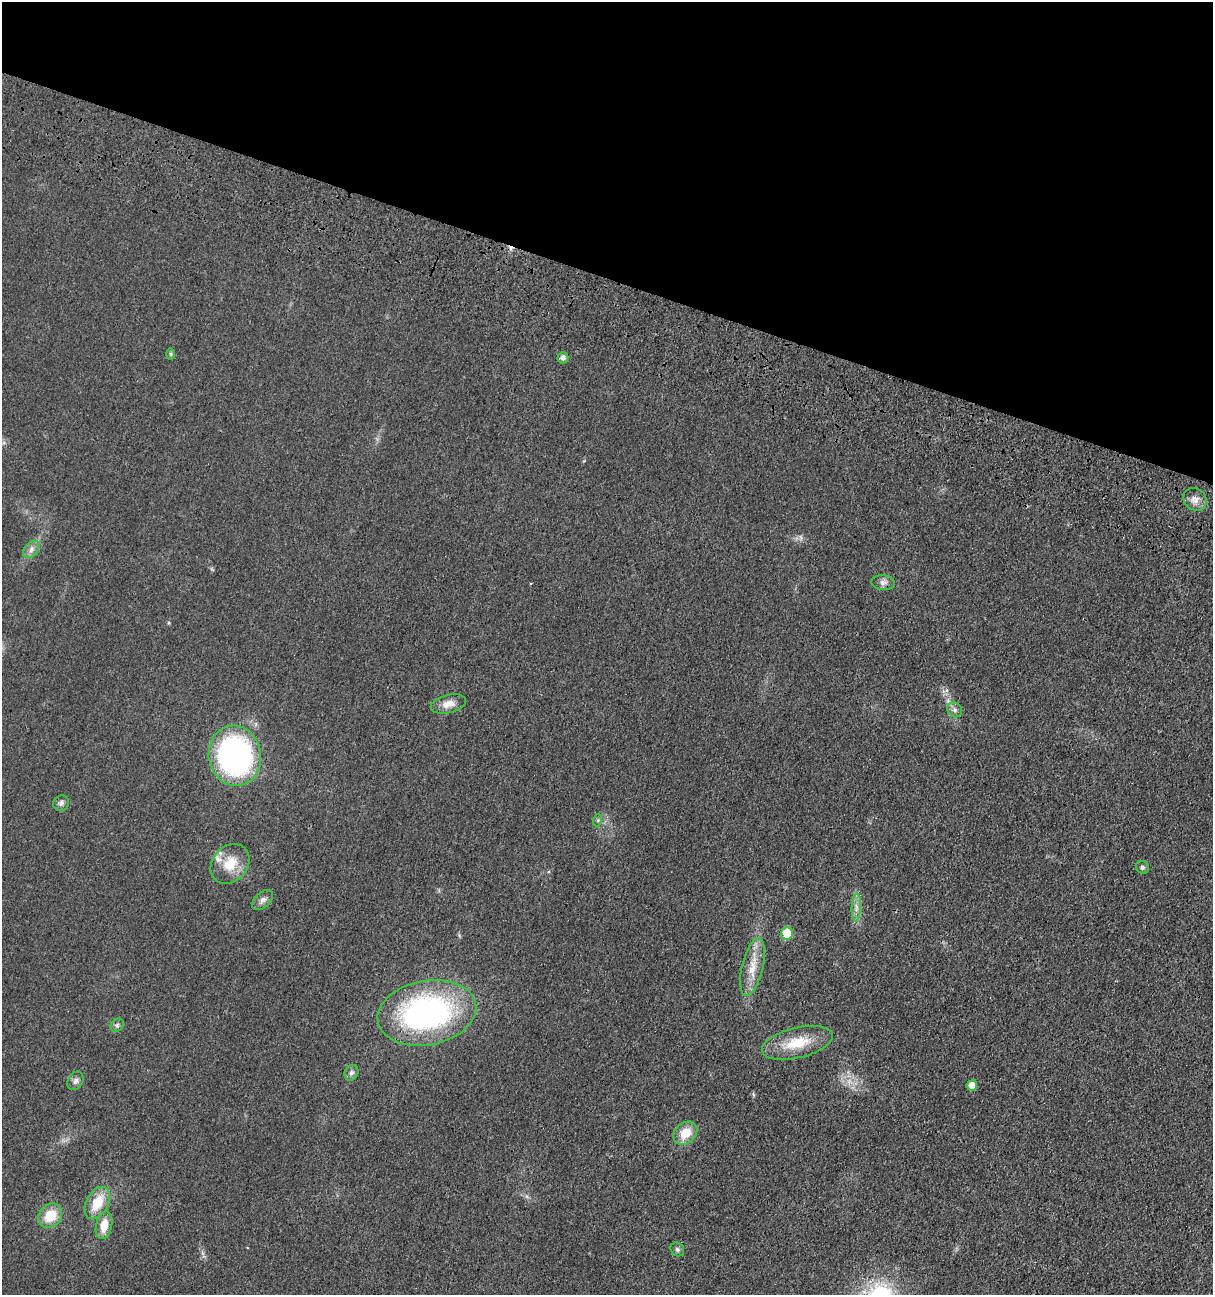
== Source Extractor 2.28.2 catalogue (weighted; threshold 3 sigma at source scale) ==
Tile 2 of 4 x 4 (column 2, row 1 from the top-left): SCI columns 1635-2845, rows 4053-5345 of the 5538 x 5518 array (HDU 1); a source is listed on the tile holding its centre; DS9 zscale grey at full resolution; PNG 1215 x 1297 px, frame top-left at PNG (2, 2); each listed source drawn as its Kron ellipse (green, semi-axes under 4 px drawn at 4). Shown black and unused: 21% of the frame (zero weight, under 3 of 4 exposures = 11% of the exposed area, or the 3 px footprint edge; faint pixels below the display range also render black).
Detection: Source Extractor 2.28.2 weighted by HDU 2 'WHT'; one run over the whole footprint, this tile lists its part. Background 0.0292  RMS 0.0053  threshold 0.024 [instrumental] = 3 sigma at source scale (4.5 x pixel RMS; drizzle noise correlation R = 1.50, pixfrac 1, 0.05/0.05 arcsec/px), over >= 5 px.
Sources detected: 29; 1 cosmic-ray / hot-pixel residue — neither listed nor drawn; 1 inside a brighter listed object's ellipse — not listed separately; the other 27 listed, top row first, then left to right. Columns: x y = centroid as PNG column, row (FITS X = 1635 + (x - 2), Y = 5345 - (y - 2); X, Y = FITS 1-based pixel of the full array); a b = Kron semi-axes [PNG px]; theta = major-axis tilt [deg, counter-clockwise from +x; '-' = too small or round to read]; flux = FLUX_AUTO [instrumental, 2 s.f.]
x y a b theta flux
170 354 6 4 90 0.73
563 358 5 5 - 2.1
1195 499 12 10 -41 3.8
31 549 10 6 51 2.4
883 582 12 7 -5 2.3
448 704 18 9 14 5.1
955 710 8 7 - 1.8
235 756 30 26 -80 130
61 803 8 7 - 1.8
598 820 6 4 72 0.65
230 864 22 17 48 12
1142 867 7 6 - 1.2
262 900 12 7 42 2.3
856 907 14 4 87 2.7
787 933 6 6 - 13
752 967 30 10 77 9.5
427 1013 50 32 10 130
117 1025 7 6 - 1.2
797 1043 36 15 13 16
351 1073 8 6 62 1.6
76 1081 10 7 58 1.8
972 1085 5 5 - 5.8
685 1133 13 10 43 9
97 1203 17 11 61 13
50 1216 13 11 49 11
104 1225 14 8 77 7.2
677 1249 7 6 - 1.3